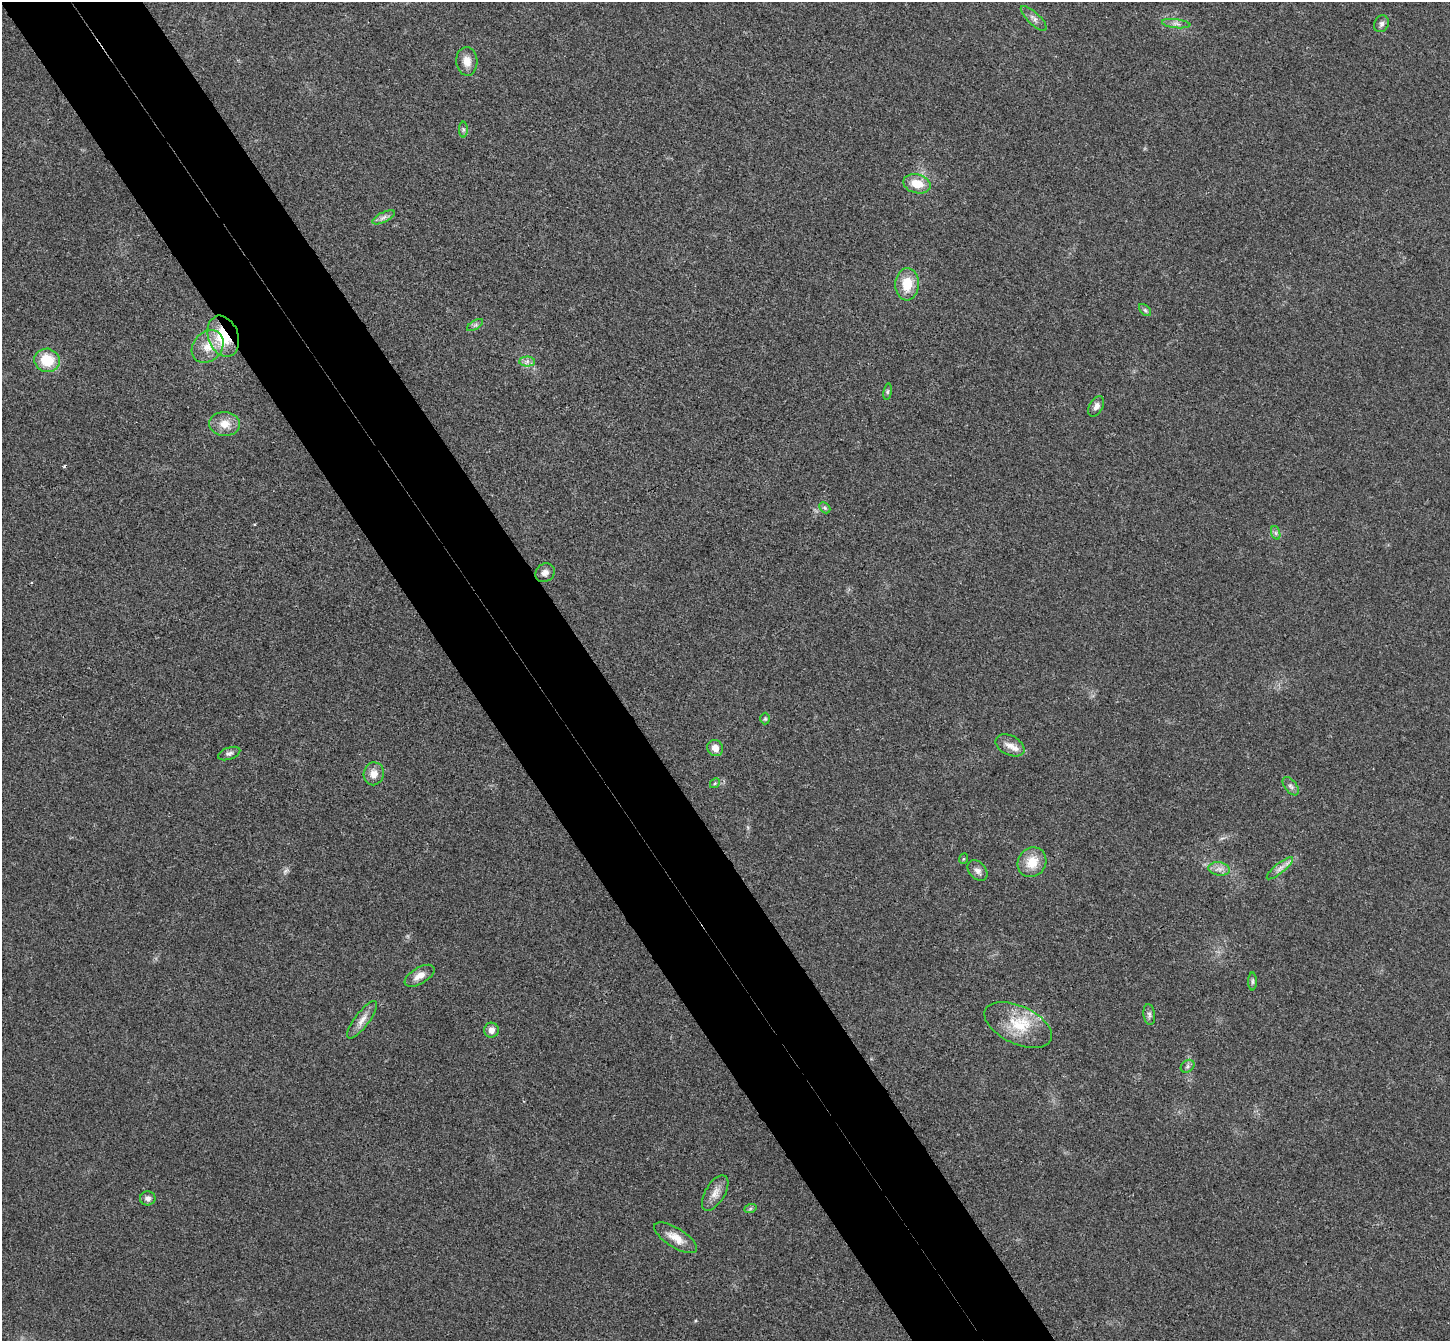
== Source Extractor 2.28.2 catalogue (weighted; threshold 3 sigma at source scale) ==
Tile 11 of 4 x 4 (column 3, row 3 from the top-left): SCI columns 2946-4393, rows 1530-2868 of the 5894 x 5870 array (HDU 1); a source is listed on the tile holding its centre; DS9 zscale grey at full resolution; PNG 1452 x 1343 px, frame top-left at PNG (2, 2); each listed source drawn as its Kron ellipse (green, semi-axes under 4 px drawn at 4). Shown black and unused: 10% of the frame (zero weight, under 3 of 4 exposures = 6% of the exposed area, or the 3 px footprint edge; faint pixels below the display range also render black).
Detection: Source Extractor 2.28.2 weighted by HDU 2 'WHT'; one run over the whole footprint, this tile lists its part. Background 0.0249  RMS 0.0047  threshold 0.0209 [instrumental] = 3 sigma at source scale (4.5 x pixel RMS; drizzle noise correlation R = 1.50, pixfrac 1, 0.05/0.05 arcsec/px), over >= 5 px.
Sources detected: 44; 1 cosmic-ray / hot-pixel residue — neither listed nor drawn; the other 43 listed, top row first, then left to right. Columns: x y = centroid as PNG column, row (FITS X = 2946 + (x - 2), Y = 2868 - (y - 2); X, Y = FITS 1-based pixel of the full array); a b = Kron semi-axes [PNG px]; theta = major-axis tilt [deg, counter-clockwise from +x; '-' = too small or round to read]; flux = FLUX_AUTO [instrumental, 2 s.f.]
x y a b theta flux
1034 18 17 6 -43 2.3
1176 24 14 4 -6 1.8
1381 24 9 7 64 1.5
467 61 14 10 -85 4.5
463 129 8 4 -90 0.83
917 184 14 9 -13 7.8
383 217 12 5 27 1.8
907 284 16 12 87 10
1145 310 7 4 -45 0.89
475 325 9 3 31 1
223 336 21 15 -69 19
208 347 18 14 47 7.6
47 360 13 11 -16 13
527 361 7 5 1 1.4
888 392 8 4 81 0.81
1096 406 11 6 61 2.1
225 424 15 12 -5 6.2
825 508 6 4 -45 0.83
1276 533 7 4 -71 0.97
545 573 10 8 38 2.1
765 719 6 5 - 0.65
1010 745 15 9 -26 4.1
715 748 8 7 - 4
229 753 11 6 19 1.6
374 774 11 10 - 4
715 783 5 4 - 0.62
1291 786 11 6 -52 1.6
963 859 5 3 - 0.47
1032 862 15 13 53 8.6
1280 868 16 5 39 2.6
1219 869 11 6 -8 2.4
978 871 11 8 -47 2.4
420 976 17 8 31 3.8
1252 981 9 4 90 0.95
1149 1015 10 5 -82 1.3
362 1020 22 7 53 4
1018 1025 36 19 -25 17
491 1030 7 7 - 2.8
1188 1066 7 6 - 1.1
715 1193 20 9 59 4.3
148 1198 8 7 - 1.8
750 1209 6 4 20 0.77
676 1238 24 9 -32 6.1
Overlapping masked pixels (flux is a lower limit): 1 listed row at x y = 223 336